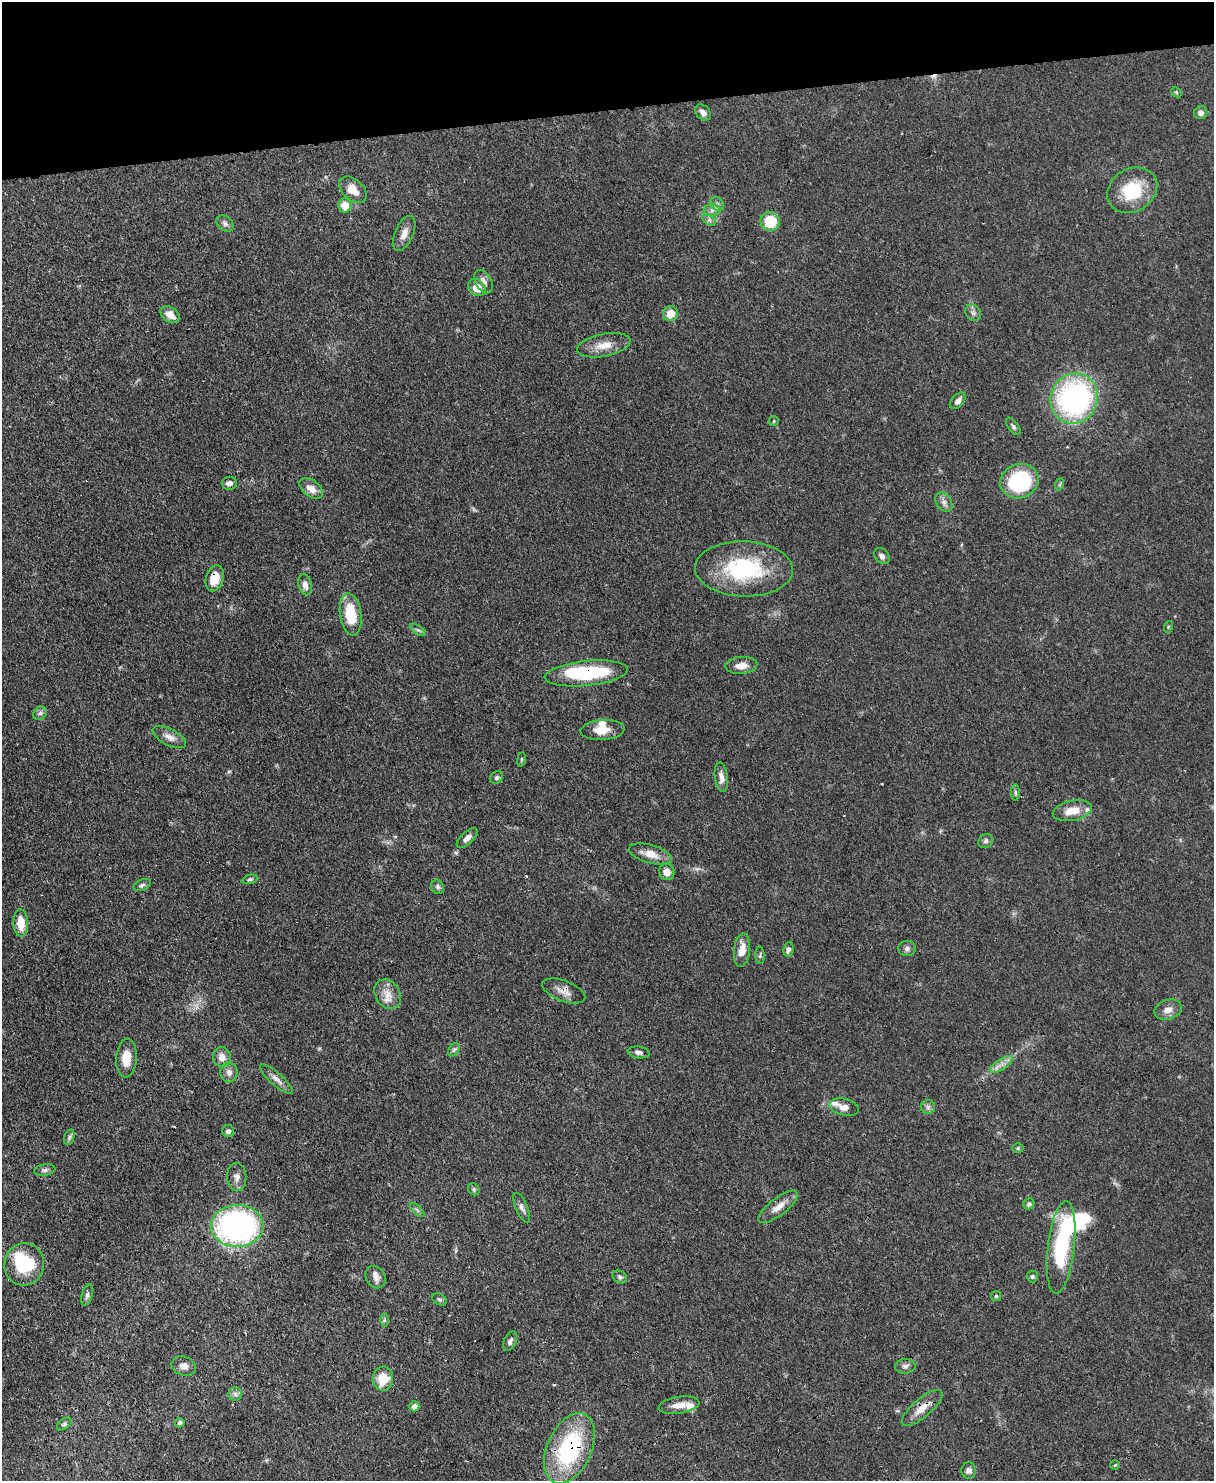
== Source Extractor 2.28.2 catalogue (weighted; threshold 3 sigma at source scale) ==
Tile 3 of 4 x 3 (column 3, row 1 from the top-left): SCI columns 2499-3710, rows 3173-4651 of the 4993 x 4978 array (HDU 1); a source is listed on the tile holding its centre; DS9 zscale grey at full resolution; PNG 1216 x 1483 px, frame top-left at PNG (2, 2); each listed source drawn as its Kron ellipse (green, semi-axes under 4 px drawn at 4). Shown black and unused: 7% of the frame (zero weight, under 3 of 4 exposures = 9% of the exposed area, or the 3 px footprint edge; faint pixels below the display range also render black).
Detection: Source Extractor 2.28.2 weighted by HDU 2 'WHT'; one run over the whole footprint, this tile lists its part. Background 0.0552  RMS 0.0038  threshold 0.0172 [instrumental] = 3 sigma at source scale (4.5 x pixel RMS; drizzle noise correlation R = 1.50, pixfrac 1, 0.05/0.05 arcsec/px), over >= 5 px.
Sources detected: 113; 2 too faint to see at this stretch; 4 inside a brighter object's white glare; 2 cosmic-ray / hot-pixel residue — neither listed nor drawn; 4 inside a brighter listed object's ellipse — not listed separately; the other 101 listed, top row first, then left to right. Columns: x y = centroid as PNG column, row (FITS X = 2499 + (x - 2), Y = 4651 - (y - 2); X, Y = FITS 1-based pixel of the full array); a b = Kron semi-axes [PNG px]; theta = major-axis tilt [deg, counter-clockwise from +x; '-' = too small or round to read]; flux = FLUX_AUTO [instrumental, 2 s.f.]
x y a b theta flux
1176 92 6 4 -45 0.55
703 112 9 6 -43 1.9
1201 113 7 6 - 1.6
353 190 16 10 -42 4.7
1132 190 26 21 31 19
717 204 7 6 - 1.1
345 205 7 6 - 5
712 210 8 6 7 1.5
709 220 7 5 -36 0.97
770 221 10 9 - 13
225 224 9 7 -40 1.4
404 233 19 9 67 3.2
483 282 12 8 -62 2.4
477 288 9 7 -43 5
973 313 9 7 -54 1.4
671 314 7 7 - 4.8
170 315 10 7 -35 3.6
604 345 27 11 11 5.9
1074 398 25 23 64 86
958 401 10 6 47 1.8
774 421 5 4 - 0.44
1013 426 10 5 -52 0.94
1019 481 19 17 22 37
229 483 7 6 - 1.9
1060 484 6 4 70 0.56
311 488 13 8 -37 3.9
944 502 10 7 -54 1.7
882 556 9 6 -48 1.4
744 569 49 27 -2 37
215 578 13 8 73 6.4
305 585 11 6 -77 2.4
351 614 21 10 -81 13
1168 627 6 3 72 0.41
418 630 9 4 -35 0.89
741 665 16 8 3 3.7
586 673 42 12 6 32
40 713 7 6 - 1.1
602 730 22 10 4 5.4
169 737 18 8 -28 2.9
521 759 7 3 82 0.49
721 777 15 6 -81 2.5
497 778 7 5 46 0.85
1015 792 8 4 -89 0.69
1072 811 20 10 12 6.2
467 838 13 6 42 1.9
986 841 8 6 36 0.97
650 854 22 9 -15 5.2
667 872 8 7 - 3.3
250 879 8 4 13 0.75
142 885 9 5 23 0.96
438 887 7 6 - 0.9
21 923 13 7 -86 6.2
788 949 7 5 80 1.2
907 949 9 7 3 1.3
742 950 17 8 84 5.4
760 955 9 4 -89 0.72
564 991 23 10 -21 3.4
388 994 16 12 -59 4.4
1168 1010 14 9 17 2.9
454 1050 7 5 58 0.85
639 1052 11 6 -8 1.4
222 1057 10 9 - 3.1
126 1058 19 10 86 5.9
1001 1064 13 5 33 2.4
229 1072 10 8 -89 2.2
276 1079 21 6 -41 2.5
844 1107 15 8 -14 2.7
928 1107 7 7 - 1.2
228 1131 6 6 - 1.2
69 1137 8 5 71 0.93
1018 1148 5 4 - 0.56
45 1170 11 5 9 1.1
237 1177 14 9 -89 2.4
474 1189 6 5 - 0.67
1029 1204 6 5 - 0.94
778 1207 24 8 37 4.1
522 1208 16 6 -67 1.7
417 1210 9 3 -45 0.68
237 1226 26 21 1 100
1061 1247 46 13 83 33
24 1264 21 20 - 19
1032 1276 6 5 - 0.81
375 1277 12 9 -58 2.4
620 1277 7 6 - 0.9
87 1295 11 5 74 1.2
996 1296 5 5 - 0.49
439 1299 8 5 -28 0.76
384 1320 6 4 89 0.62
510 1341 10 6 66 1.4
184 1366 13 9 -17 2.6
905 1366 10 7 5 1.4
383 1379 12 10 86 9.3
235 1394 6 6 - 1.2
679 1405 20 8 9 4.2
414 1406 5 5 - 2
922 1408 25 9 40 5.3
180 1423 5 4 - 0.85
64 1424 8 5 36 0.82
569 1448 37 22 66 47
1115 1465 5 4 - 0.34
969 1470 8 7 - 1.5
Overlapping masked pixels (flux is a lower limit): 5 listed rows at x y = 215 578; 586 673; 564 991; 922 1408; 569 1448